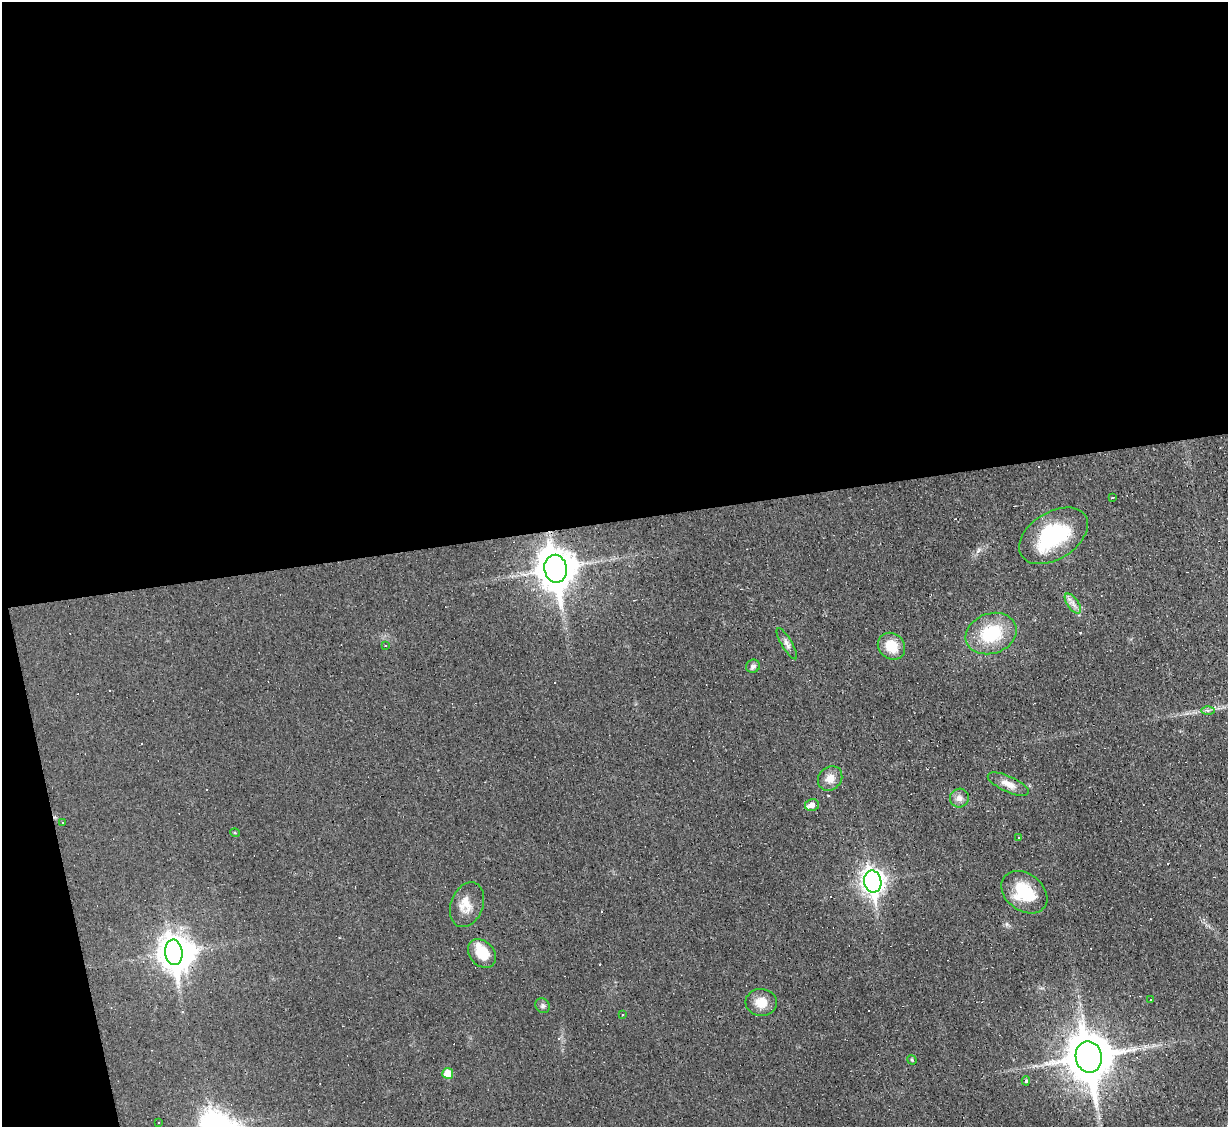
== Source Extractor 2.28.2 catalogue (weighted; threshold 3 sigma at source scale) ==
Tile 1 of 4 x 4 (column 1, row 1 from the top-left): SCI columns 1-1226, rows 3625-4749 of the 4905 x 4883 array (HDU 1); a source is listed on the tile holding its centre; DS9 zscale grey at full resolution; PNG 1230 x 1129 px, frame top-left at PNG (2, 2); each listed source drawn as its Kron ellipse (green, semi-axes under 4 px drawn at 4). Shown black and unused: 49% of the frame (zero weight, under 3 of 4 exposures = <1% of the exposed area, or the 3 px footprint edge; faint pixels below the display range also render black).
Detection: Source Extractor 2.28.2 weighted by HDU 2 'WHT'; one run over the whole footprint, this tile lists its part. Background 0.0225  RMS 0.0042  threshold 0.0189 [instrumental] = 3 sigma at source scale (4.5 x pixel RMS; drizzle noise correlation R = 1.50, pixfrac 1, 0.05/0.05 arcsec/px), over >= 5 px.
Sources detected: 56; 2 inside a brighter object's white glare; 20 cosmic-ray / hot-pixel residue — neither listed nor drawn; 3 inside a brighter listed object's ellipse — not listed separately; the other 31 listed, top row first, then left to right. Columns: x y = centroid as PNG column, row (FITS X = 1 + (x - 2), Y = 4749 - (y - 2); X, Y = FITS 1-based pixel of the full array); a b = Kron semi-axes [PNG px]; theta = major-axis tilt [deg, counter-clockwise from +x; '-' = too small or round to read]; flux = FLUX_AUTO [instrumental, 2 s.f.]
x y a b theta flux
1112 497 3 3 - 5.7
1053 536 38 23 32 34
556 569 14 11 -81 1100
1073 603 11 5 -55 2.2
991 634 26 20 19 22
787 644 18 5 -59 2
385 646 3 2 - 0.4
891 646 14 12 -41 9
753 666 7 6 - 1.2
1208 711 6 4 0 0.92
830 778 13 11 46 4.3
1008 784 22 8 -25 4.2
959 798 10 9 - 2.3
812 805 7 6 - 2.2
62 822 3 3 - 0.96
235 833 5 3 - 0.39
1018 837 3 2 - 0.42
873 882 11 8 -80 280
1024 892 25 18 -37 17
467 905 23 16 68 6.2
174 952 13 9 -85 530
482 954 16 12 -48 9
1151 1000 2 2 - 0.35
761 1002 15 13 -5 5.6
543 1006 8 7 - 1.2
622 1015 3 2 - 0.35
1089 1057 16 13 -79 1700
912 1060 5 4 - 0.42
448 1073 5 5 - 7.3
1026 1081 4 4 - 0.66
159 1123 2 2 - 0.36
Unlisted compact peaks at least as high as the median listed source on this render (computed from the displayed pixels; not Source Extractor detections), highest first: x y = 979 550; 1007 924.